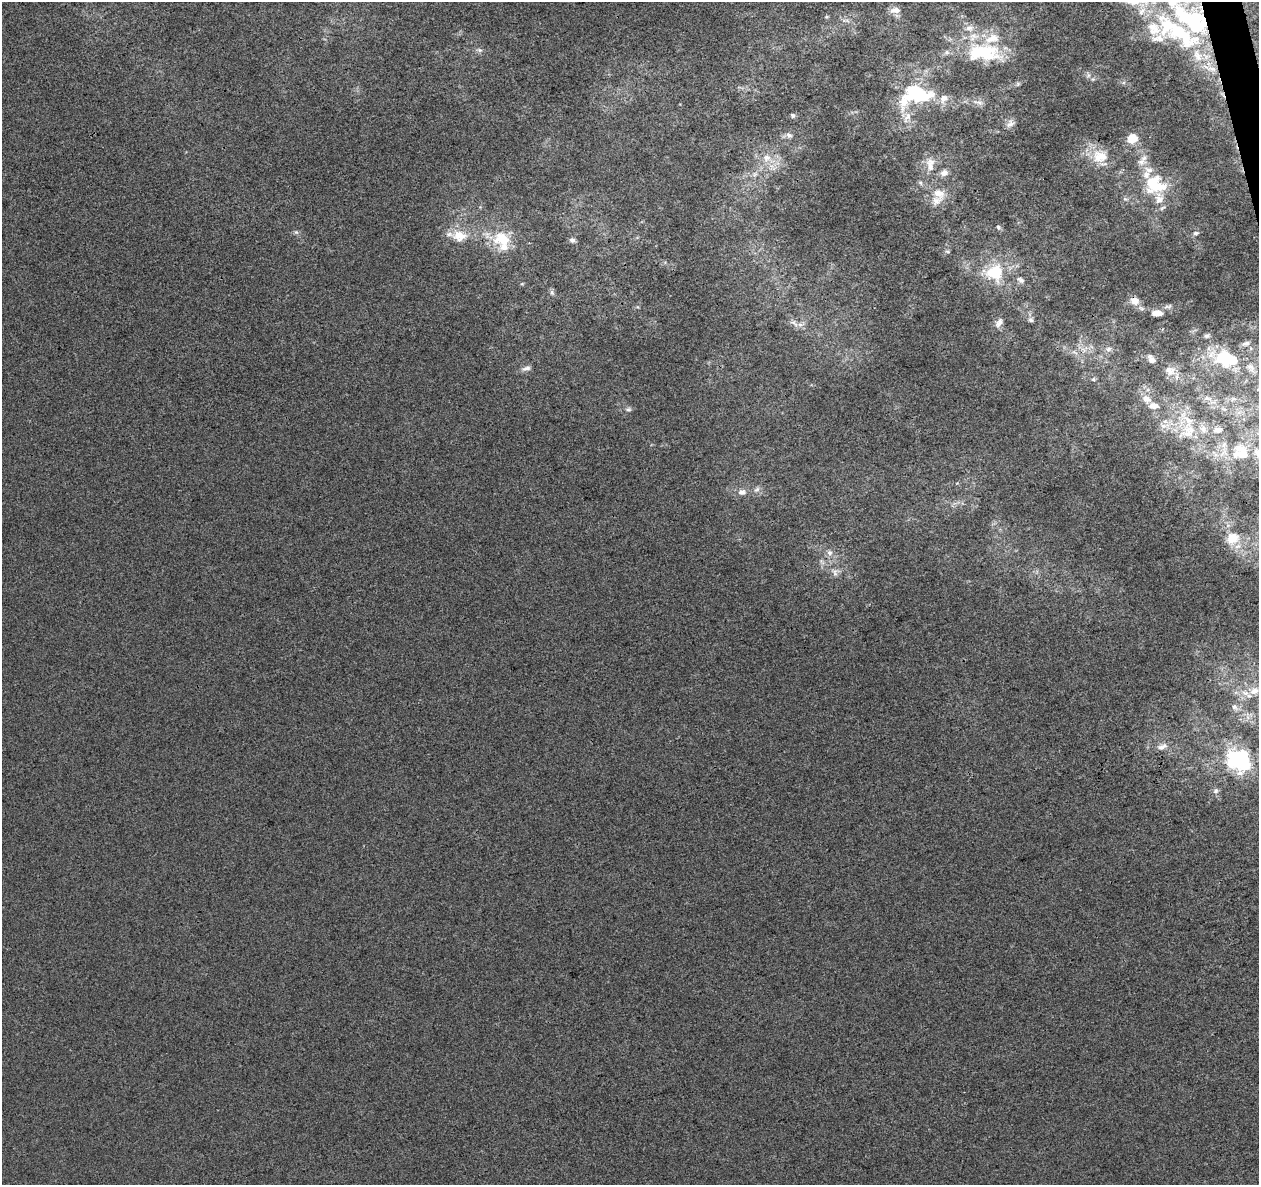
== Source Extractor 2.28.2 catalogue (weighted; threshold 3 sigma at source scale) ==
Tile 10 of 4 x 4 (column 2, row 3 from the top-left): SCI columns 1315-2571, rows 1287-2469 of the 5142 x 4891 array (HDU 1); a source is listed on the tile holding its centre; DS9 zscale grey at full resolution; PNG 1261 x 1187 px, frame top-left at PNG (2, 2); no overlay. Shown black and unused: <1% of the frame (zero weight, under 3 of 4 exposures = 5% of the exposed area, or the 3 px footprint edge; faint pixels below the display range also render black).
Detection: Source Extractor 2.28.2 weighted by HDU 2 'WHT'; one run over the whole footprint, this tile lists its part. Background -3.74e-04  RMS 0.0047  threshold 0.021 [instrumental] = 3 sigma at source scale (4.5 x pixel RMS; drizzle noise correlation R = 1.50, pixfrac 1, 0.0396/0.0396 arcsec/px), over >= 5 px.
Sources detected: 98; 3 inside a brighter object's white glare — not listed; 22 inside a brighter listed object's ellipse — not listed separately; the other 73 listed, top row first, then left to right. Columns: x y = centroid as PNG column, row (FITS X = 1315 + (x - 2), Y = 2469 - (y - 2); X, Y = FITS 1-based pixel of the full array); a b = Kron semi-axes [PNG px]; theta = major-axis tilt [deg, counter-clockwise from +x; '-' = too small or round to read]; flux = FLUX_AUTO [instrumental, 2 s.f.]
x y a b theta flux
895 10 13 8 4 3.5
826 17 5 4 - 0.61
846 20 14 4 -7 1.4
969 28 13 9 -1 3.6
1179 32 56 26 -49 53
480 50 8 5 -26 1.3
977 52 66 24 1 32
1093 79 6 4 43 0.74
1018 84 6 5 - 0.87
915 94 36 22 11 39
978 102 19 6 -12 3.1
792 115 6 6 - 1.1
1010 123 13 9 45 2.6
789 135 9 7 -38 1.9
1132 138 5 5 - 24
1100 156 24 20 7 12
767 158 12 11 - 5.8
1141 162 15 8 -5 3
930 165 21 11 -88 6.3
944 173 10 8 21 2.6
754 174 8 6 44 1.9
921 183 7 4 -71 0.8
1154 184 23 18 -23 25
939 193 18 12 -38 6.7
1125 199 8 5 -24 1.1
998 227 7 6 - 1.1
296 232 6 5 - 0.95
1196 233 8 5 7 1.2
459 236 23 16 -10 11
502 239 27 20 -9 17
572 240 7 6 - 1.5
947 251 8 4 -1 0.78
995 273 19 18 - 21
1020 280 12 7 -30 2.1
522 284 6 4 2 0.53
552 293 8 6 -74 1.2
1134 301 11 9 -25 4.8
1168 306 12 6 10 1.8
1157 313 13 7 -3 4.3
1031 320 7 6 - 1.3
794 323 13 6 -46 2.6
999 323 15 8 60 2.8
1207 336 7 5 15 1.1
1246 344 11 6 21 1.5
1209 348 7 4 71 1.2
1083 349 10 5 -54 2
1108 349 8 7 - 1.8
1074 352 10 4 -31 1.6
1223 356 26 15 47 17
1152 360 9 7 -49 2.5
1250 367 14 8 -58 2.7
526 368 14 6 17 2.2
1170 371 16 12 -15 5
1093 379 6 5 - 0.81
1207 398 16 8 -20 4
1146 399 12 9 -29 3.9
1233 399 8 6 13 1.8
628 409 8 6 1 1.2
1239 412 7 4 19 1.5
1188 421 41 20 -68 22
1164 426 17 6 10 3.7
1218 430 12 8 2 4.2
1241 453 26 21 -43 21
757 489 10 6 35 1.7
742 492 11 8 -6 2.8
1232 538 16 13 31 9.4
829 553 9 7 -44 2.2
835 572 13 8 -70 2.9
1254 691 14 9 26 5
1235 707 10 7 -43 2.2
1162 747 15 8 22 3.1
1236 760 30 21 -77 34
1216 791 8 7 - 1.5
Overlapping masked pixels (flux is a lower limit): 2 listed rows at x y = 1179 32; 1134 301
Isophote crosses this tile's border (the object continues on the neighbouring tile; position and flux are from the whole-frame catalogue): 1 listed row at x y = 1179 32